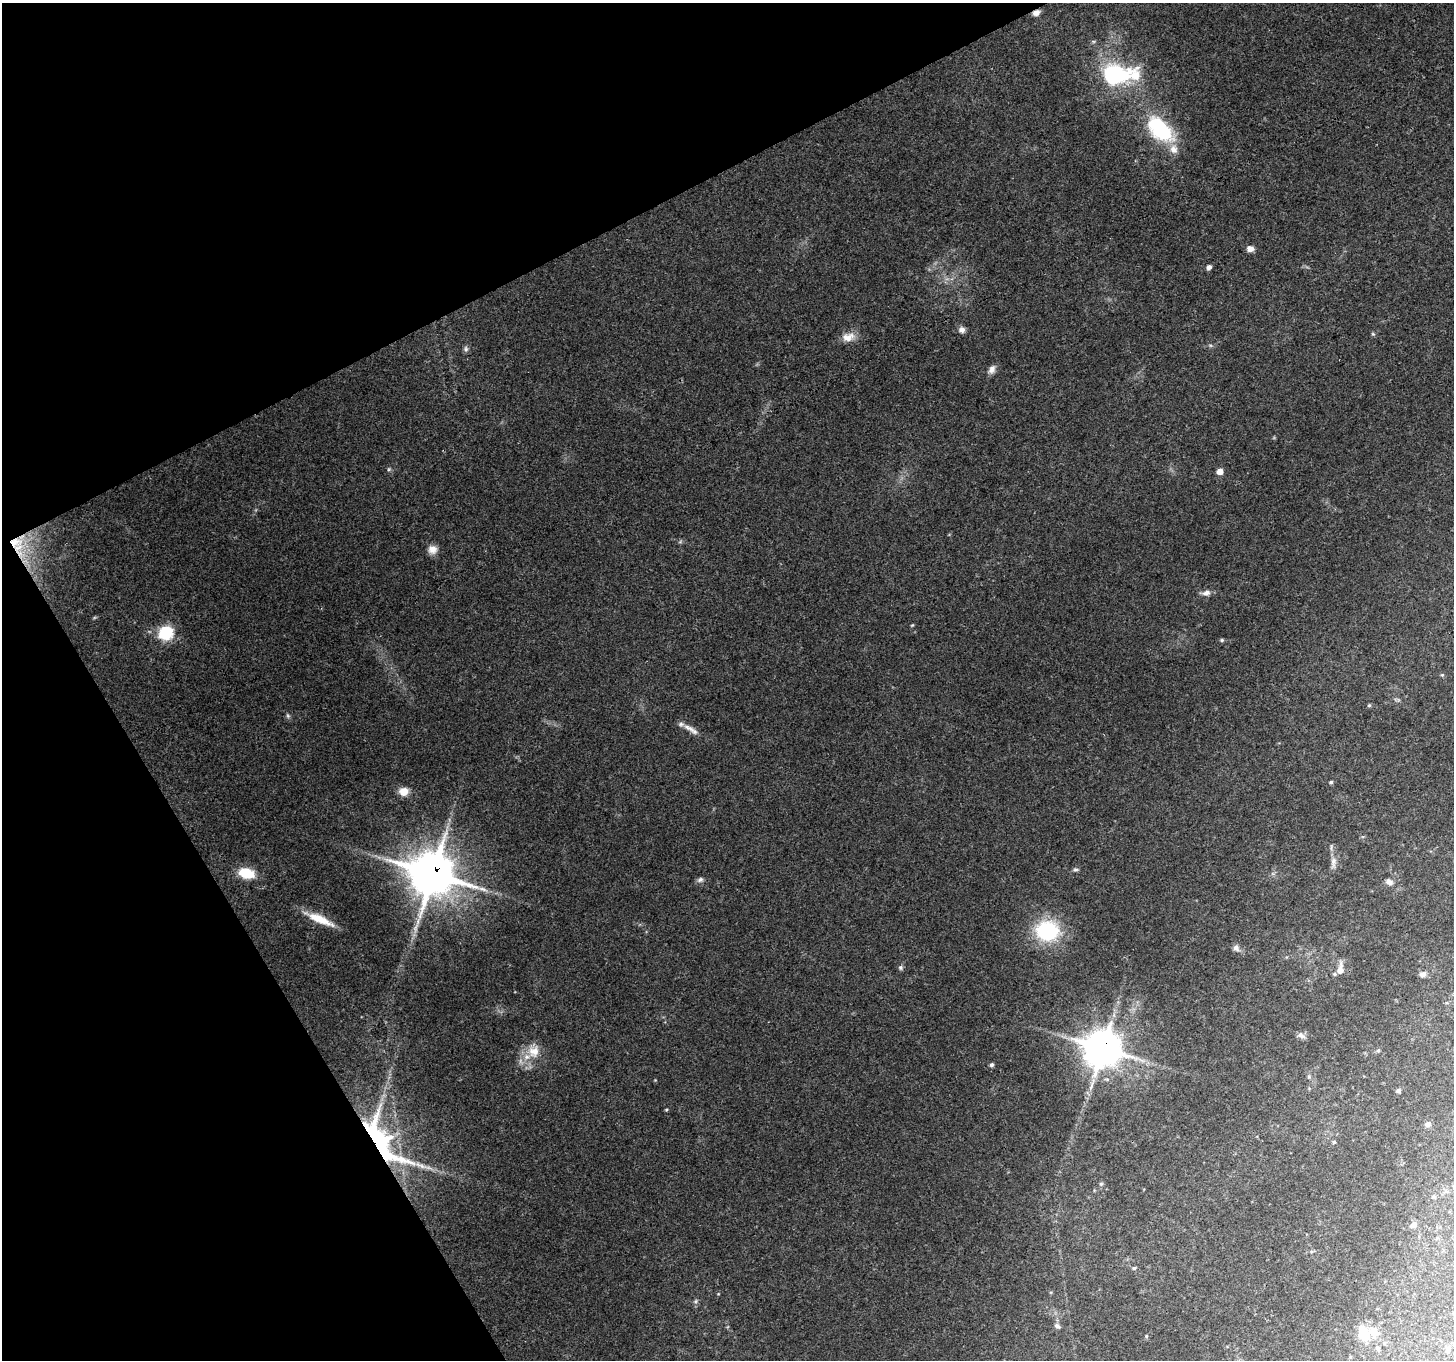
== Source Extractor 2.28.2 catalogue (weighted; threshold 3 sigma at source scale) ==
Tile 5 of 4 x 4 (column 1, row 2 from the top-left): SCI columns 1-1452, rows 2824-4181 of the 5814 x 5707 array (HDU 1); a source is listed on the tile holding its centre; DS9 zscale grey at full resolution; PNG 1456 x 1362 px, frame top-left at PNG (2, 3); no overlay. Shown black and unused: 25% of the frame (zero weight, under 3 of 4 exposures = <1% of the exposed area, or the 3 px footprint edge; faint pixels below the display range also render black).
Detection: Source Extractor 2.28.2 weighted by HDU 2 'WHT'; one run over the whole footprint, this tile lists its part. Background 0.206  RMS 0.0076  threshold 0.0343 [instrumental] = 3 sigma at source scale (4.5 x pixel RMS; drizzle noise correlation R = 1.50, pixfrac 1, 0.0396/0.0396 arcsec/px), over >= 5 px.
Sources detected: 66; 1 too faint to see at this stretch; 2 inside a brighter object's white glare — not listed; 5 inside a brighter listed object's ellipse — not listed separately; the other 58 listed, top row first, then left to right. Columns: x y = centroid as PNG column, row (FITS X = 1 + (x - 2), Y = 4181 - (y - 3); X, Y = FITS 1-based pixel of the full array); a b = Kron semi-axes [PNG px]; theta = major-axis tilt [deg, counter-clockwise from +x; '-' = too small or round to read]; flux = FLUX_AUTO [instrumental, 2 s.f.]
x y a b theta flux
1036 13 8 6 21 4.4
1115 75 40 26 4 75
1160 129 38 21 -44 61
1250 249 8 7 - 4.4
1209 267 5 5 - 3.5
962 330 8 8 - 3.4
1373 334 6 4 -43 1
848 337 18 11 13 9
466 349 8 6 -89 2
992 369 12 8 63 4.2
389 469 5 4 - 1.1
1220 471 6 5 - 6.6
15 542 55 35 -56 43
680 542 6 4 19 1.1
432 549 11 11 - 6
1206 593 13 7 8 4.1
912 625 5 4 - 0.79
165 633 7 7 - 100
1222 640 6 5 - 1.2
1442 675 5 5 - 0.99
1369 705 5 4 - 0.98
288 716 7 4 -59 1.4
689 728 21 7 -26 6.4
1331 782 4 4 - 1.3
404 791 10 8 13 9.4
1333 862 19 7 84 5.7
1075 870 7 5 17 1.6
246 873 17 10 -13 22
433 874 15 14 - 3400
700 880 9 6 26 2.3
1389 882 9 7 -38 4
320 919 36 8 -24 18
1047 931 27 22 -1 61
1236 948 9 7 -49 3.4
901 968 7 6 - 1.7
1340 970 14 6 81 8.1
1423 974 8 7 - 3.2
1301 1035 12 7 -22 3.4
1103 1049 12 11 - 2200
534 1051 22 17 85 16
1378 1051 5 5 - 1.1
992 1065 5 4 - 1.9
1309 1077 6 5 - 1.3
1398 1091 6 5 - 1.9
666 1110 5 3 - 0.79
1427 1124 8 7 - 2.6
1334 1142 5 4 - 1.2
379 1143 78 37 -47 180
1101 1184 5 5 - 1.3
1434 1196 5 5 - 1.2
1414 1225 8 6 43 2.9
1134 1268 6 4 10 1.5
695 1301 7 5 23 1.5
1057 1326 8 6 -28 2.1
1374 1331 12 9 81 8.5
1146 1336 5 4 - 0.85
1364 1336 12 10 -37 13
1448 1350 13 5 65 2.4
Overlapping masked pixels (flux is a lower limit): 5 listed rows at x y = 1036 13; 15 542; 433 874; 1103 1049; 379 1143